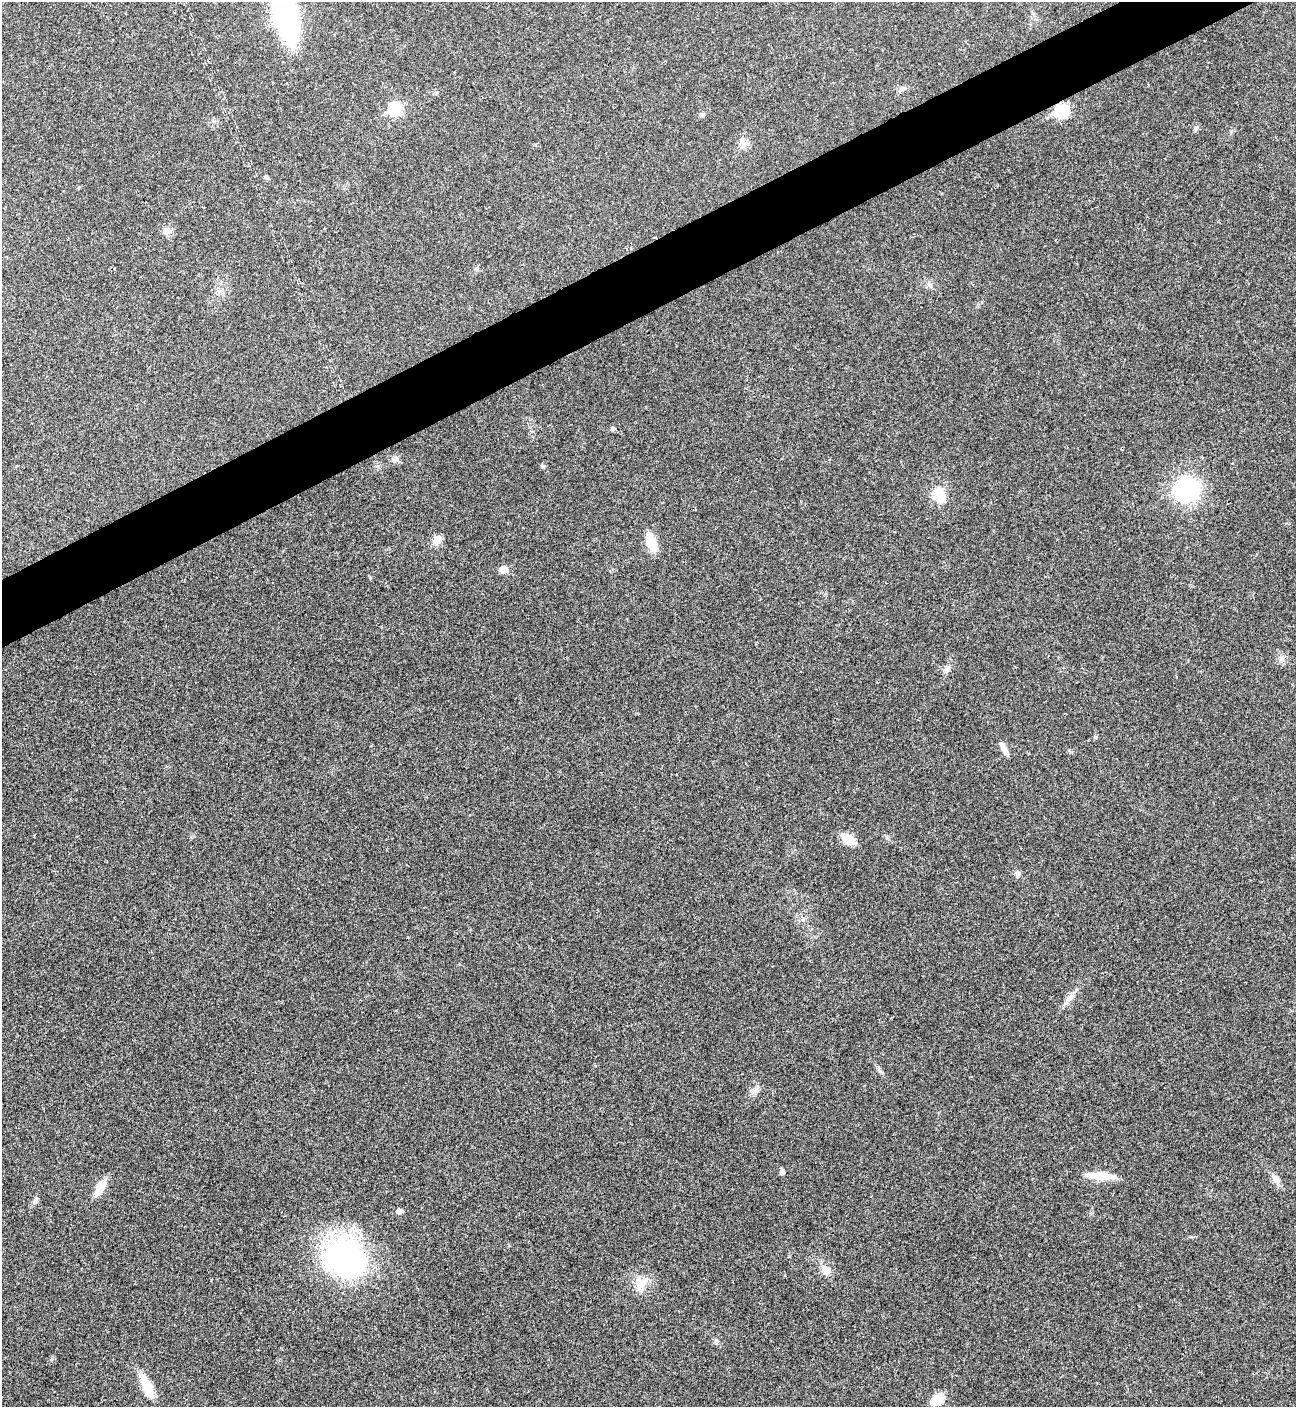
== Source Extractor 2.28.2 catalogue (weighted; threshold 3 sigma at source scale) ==
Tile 10 of 4 x 4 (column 2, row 3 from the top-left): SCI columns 1582-2875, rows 1408-2812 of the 5618 x 5629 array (HDU 1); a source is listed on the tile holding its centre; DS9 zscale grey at full resolution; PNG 1298 x 1409 px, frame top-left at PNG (2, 2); no overlay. Shown black and unused: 4% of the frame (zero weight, under 3 of 4 exposures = <1% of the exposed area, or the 3 px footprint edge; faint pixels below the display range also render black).
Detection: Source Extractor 2.28.2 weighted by HDU 2 'WHT'; one run over the whole footprint, this tile lists its part. Background 0.021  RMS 0.0041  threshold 0.0186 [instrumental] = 3 sigma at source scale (4.5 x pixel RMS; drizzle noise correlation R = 1.50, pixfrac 1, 0.05/0.05 arcsec/px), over >= 5 px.
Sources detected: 37; all 37 listed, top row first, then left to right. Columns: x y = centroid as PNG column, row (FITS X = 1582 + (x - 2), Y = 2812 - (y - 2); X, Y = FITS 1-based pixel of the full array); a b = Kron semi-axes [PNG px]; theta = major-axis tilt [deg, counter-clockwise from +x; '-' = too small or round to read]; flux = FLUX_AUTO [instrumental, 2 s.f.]
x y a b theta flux
285 15 35 15 -75 130
903 89 11 6 28 1.4
436 93 6 5 - 0.66
395 109 7 6 - 41
1061 111 7 6 - 39
702 114 6 5 - 1.2
1196 128 7 4 19 0.67
744 143 13 10 -32 2.7
266 177 7 5 -31 0.85
167 231 10 8 1 3
613 429 5 5 - 1.1
394 459 9 8 - 2
543 466 6 5 - 0.66
1187 490 22 21 - 46
939 495 21 15 -76 8.3
438 540 14 9 30 2.9
651 542 26 11 -71 6.7
504 569 6 5 - 6.9
947 669 10 7 43 1.8
1095 737 5 5 - 0.6
1004 748 18 6 -62 2.7
848 839 16 9 -31 6.7
1017 874 8 6 90 1.1
1068 1000 13 6 46 2.4
754 1091 14 6 31 1.9
782 1172 6 5 - 1.3
1100 1176 33 9 -4 7.8
1276 1179 15 8 -51 2.5
100 1188 23 9 62 5.9
35 1201 10 6 54 1.6
399 1211 7 6 - 1.4
346 1258 50 42 -27 83
826 1270 15 10 -64 3.6
642 1283 19 12 42 5.6
717 1341 6 4 -70 0.69
147 1387 28 10 -66 10
938 1399 16 11 47 6.4
Overlapping masked pixels (flux is a lower limit): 1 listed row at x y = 1061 111
Isophote crosses this tile's border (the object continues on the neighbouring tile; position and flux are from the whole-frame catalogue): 1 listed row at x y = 285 15
Unlisted compact peaks at least as high as the median listed source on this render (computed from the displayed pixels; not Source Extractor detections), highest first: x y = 930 285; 1281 659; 52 1359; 370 577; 887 838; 803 920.